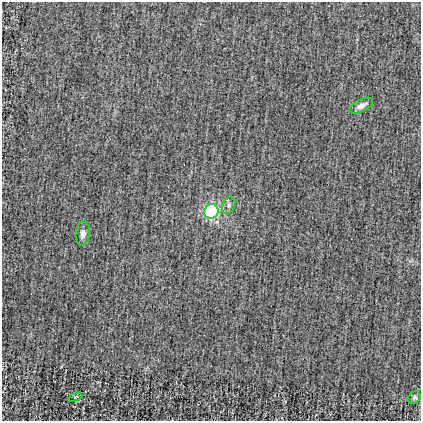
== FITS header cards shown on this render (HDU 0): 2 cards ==
NAXIS1  =                  419
NAXIS2  =                  419

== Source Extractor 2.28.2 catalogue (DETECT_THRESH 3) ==
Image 419 x 419 px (HDU 0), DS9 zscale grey, 1 PNG px = 1 image px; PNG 423 x 423 px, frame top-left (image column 1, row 419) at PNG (2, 2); each listed source drawn as its Kron ellipse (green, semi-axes under 4 px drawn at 4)
Background -8.61e-04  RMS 0.025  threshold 0.0752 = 3 sigma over >= 5 px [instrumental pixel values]
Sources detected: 6; all 6 listed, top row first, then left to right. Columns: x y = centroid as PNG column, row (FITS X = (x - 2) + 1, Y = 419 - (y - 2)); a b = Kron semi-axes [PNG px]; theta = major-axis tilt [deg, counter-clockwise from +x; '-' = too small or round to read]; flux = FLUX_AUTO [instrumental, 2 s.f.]
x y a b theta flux
361 106 13 6 26 10
229 205 9 6 65 5.9
211 211 7 7 - 130
83 234 12 7 83 8
75 397 7 3 22 1.5
414 397 7 5 44 3.7